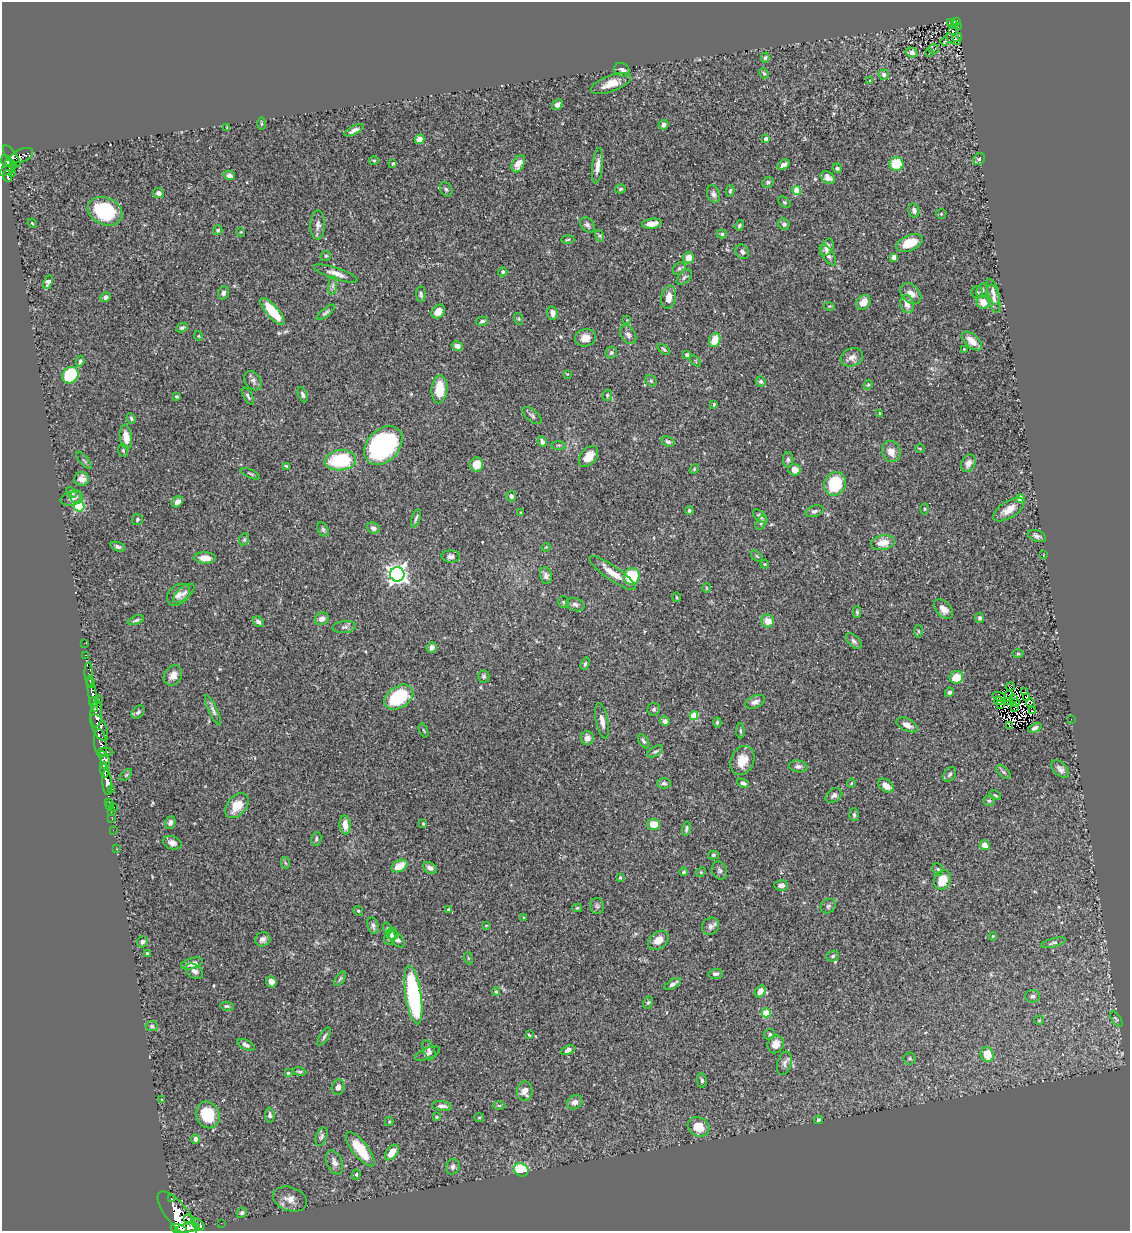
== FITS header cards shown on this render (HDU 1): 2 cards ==
NAXIS1  =                 1128
NAXIS2  =                 1229

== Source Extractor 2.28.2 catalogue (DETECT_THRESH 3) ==
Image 1128 x 1229 px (HDU 1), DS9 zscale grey, 1 PNG px = 1 image px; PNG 1132 x 1233 px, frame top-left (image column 1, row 1229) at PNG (2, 2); each listed source drawn as its Kron ellipse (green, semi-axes under 4 px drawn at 4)
Background 0.551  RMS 0.036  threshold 0.109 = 3 sigma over >= 5 px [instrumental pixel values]
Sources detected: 375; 6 with non-positive FLUX_AUTO (blend fragments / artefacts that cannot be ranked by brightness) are neither listed nor drawn; the other 369 listed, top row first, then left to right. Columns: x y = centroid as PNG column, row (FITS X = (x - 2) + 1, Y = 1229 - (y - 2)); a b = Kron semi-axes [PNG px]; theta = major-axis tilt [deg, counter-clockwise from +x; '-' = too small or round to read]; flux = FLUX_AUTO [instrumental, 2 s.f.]
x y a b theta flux
956 21 4 4 - 57
950 23 3 2 - 2.4
954 25 3 2 - 7.2
958 27 4 2 - 6.2
952 30 3 2 - 6.9
957 37 5 2 - 0.79
953 39 8 3 -32 2.4
944 42 4 2 - 2.1
934 49 5 4 - 40
911 52 6 5 - 9
929 53 3 3 - 15
765 58 5 4 - 4.4
622 70 8 6 -34 7.9
764 74 5 4 - 3.9
884 75 5 5 - 10
870 80 4 3 - 1.8
611 84 21 8 20 32
557 105 6 4 48 9.6
261 124 6 3 -89 3
663 125 5 4 - 9.9
227 127 3 2 - 1.9
354 130 10 4 27 11
420 139 5 4 - 17
766 139 4 3 - 12
22 155 12 6 23 130
12 156 13 5 -53 460
979 159 6 5 - 4.4
374 160 5 3 - 2.4
7 161 6 5 - 240
393 163 3 3 - 2.8
11 164 6 4 -38 180
518 164 9 6 61 24
896 164 7 7 - 83
783 165 7 4 36 9.3
598 166 18 5 83 20
837 168 5 4 - 4.2
7 170 8 3 28 140
12 174 3 2 - 2.3
229 175 6 4 -14 11
8 176 6 3 -85 120
828 178 8 5 -37 16
768 182 6 5 - 4.8
446 189 7 5 -56 5
620 189 5 4 - 3.6
730 191 6 4 79 3.8
797 191 4 4 - 54
158 193 6 5 - 8
713 194 9 6 -71 8
785 202 7 5 -40 3.7
914 210 7 5 -76 8.6
105 211 18 13 -24 140
941 214 5 5 - 3.2
32 223 5 3 - 2.1
652 224 10 5 8 19
784 224 6 5 - 6.1
318 225 14 7 88 13
587 225 9 6 -47 7
739 225 6 4 53 4.2
218 230 5 4 - 4.4
241 232 4 4 - 2.5
722 234 5 4 - 3.8
600 236 6 4 -72 4
568 240 6 3 2 2.7
910 243 14 7 23 53
827 247 9 5 64 12
742 252 8 6 -56 6.2
828 255 12 5 -56 11
326 256 5 4 - 3
894 257 4 4 - 11
689 258 6 5 - 26
679 268 7 5 48 5.4
503 272 5 4 - 5.3
336 273 23 5 -18 18
684 277 9 5 46 6.1
48 282 7 4 64 9.6
333 286 9 4 82 6.9
982 291 7 5 62 6.1
977 292 6 5 - 5.4
993 292 14 5 -73 10
223 293 7 5 74 6.1
421 294 8 4 -86 4.5
911 294 12 8 -44 21
106 297 5 4 - 11
669 297 12 7 80 22
994 299 14 6 -77 12
863 302 8 6 49 29
983 302 7 6 - 30
907 304 9 6 -78 18
829 306 5 3 - 2.6
272 311 17 6 -49 83
326 312 11 4 38 5.3
438 312 7 6 - 20
553 313 7 5 -79 12
519 319 6 4 -72 2.7
627 320 3 3 - 1.6
482 321 6 4 15 5.1
182 328 6 4 25 4.4
628 335 10 7 -57 9.7
199 336 5 3 - 1.9
585 338 11 8 15 21
715 340 7 5 69 42
972 341 12 6 -41 24
457 346 6 4 -14 13
664 349 7 4 -37 4.3
964 349 4 4 - 1.8
611 353 6 5 - 5.1
687 355 4 4 - 9.6
852 357 11 9 21 15
80 361 5 3 - 4.4
695 361 7 2 -46 2
567 374 3 3 - 1.9
70 375 9 7 47 130
253 381 10 7 -57 8.6
651 381 6 5 - 4
761 381 5 5 - 6.3
868 385 5 4 - 2.9
439 389 14 8 85 57
303 395 8 4 -68 5.2
607 395 6 4 72 3.3
176 396 3 3 - 3.4
248 396 10 4 -60 5.2
714 404 3 3 - 3
880 414 3 3 - 3.6
532 415 11 6 -40 6.5
131 418 5 4 - 4.9
126 437 12 6 -82 30
542 442 5 4 - 8.7
668 442 7 5 -22 6.3
383 445 22 16 47 430
558 445 7 3 -1 3.8
920 449 5 3 - 2
123 451 6 5 - 4.3
891 451 11 9 -73 21
589 456 12 7 50 26
84 460 11 3 -49 3.5
340 460 15 10 6 150
788 460 7 5 -90 6.1
968 463 9 6 62 13
476 465 7 6 - 37
286 466 4 2 - 2.9
694 469 5 4 - 2.8
794 470 6 6 - 19
250 474 10 3 -24 3.3
81 479 7 7 - 14
835 484 12 10 58 100
71 492 6 4 -47 5.4
76 496 6 5 - 6.3
511 496 5 5 - 5.7
72 499 11 7 13 11
1020 499 4 4 - 38
177 502 6 5 - 16
79 506 5 5 - 200
925 509 6 4 90 2.9
1009 509 17 8 32 28
689 510 4 4 - 4.4
814 511 9 5 17 6.6
521 512 3 2 - 1.7
760 516 8 5 -43 7
416 518 9 3 70 4.8
137 519 5 5 - 4.4
761 523 8 5 59 5.3
373 528 7 5 -24 8.7
323 529 7 5 -63 5
1037 536 9 5 -22 7.9
244 539 6 5 - 3.8
883 543 12 7 9 37
118 547 8 4 -19 6.5
546 547 4 3 - 1.9
1043 555 3 2 - 1.4
451 556 9 6 -3 8
757 556 7 2 -45 2.3
205 558 11 5 -3 25
765 564 4 4 - 2.3
613 573 28 7 -35 36
397 574 7 7 - 1300
546 576 8 6 -79 10
632 576 8 7 - 110
706 588 5 3 - 2.2
184 593 13 6 40 10
178 595 13 9 40 15
677 597 4 2 - 2.4
564 602 6 5 - 3.9
575 605 9 6 -20 8.5
943 609 11 7 -45 21
857 612 6 4 -89 3.8
980 618 5 4 - 5.8
322 619 7 6 - 13
136 620 8 4 18 4.7
768 621 6 6 - 22
258 622 6 4 -37 8
344 627 11 6 6 7.7
918 631 6 4 -87 3.7
854 641 10 5 -43 6.8
84 643 3 2 - 4.1
432 647 5 5 - 12
1018 654 5 3 - 2.5
85 655 3 2 - 9.9
585 664 6 4 69 3.8
89 674 12 4 -87 75
173 675 11 8 57 16
484 676 6 6 - 4.3
956 677 7 6 - 47
90 682 6 3 -83 120
1010 687 4 3 - 6.2
950 692 5 4 - 6.1
1025 692 3 2 - 2.5
93 694 18 4 -80 670
1008 696 6 2 67 3.5
399 697 16 10 33 140
999 697 7 3 -16 2.1
1014 698 4 2 - 1.9
1027 698 3 3 - 3.4
99 699 2 2 - 6.3
999 701 4 2 - 1.5
1007 701 2 2 - 1.4
93 702 5 3 - 320
755 702 10 6 22 11
1016 702 3 2 - 2.1
1031 703 5 3 - 4.8
1000 704 2 2 - 1.8
1014 708 3 2 - 2.2
654 709 6 6 - 5.5
213 710 16 4 -65 8.8
1032 710 2 2 - 0.78
138 712 8 5 45 6
96 714 13 6 88 1100
694 716 4 4 - 74
1071 719 2 2 - 24
602 721 18 6 -79 14
665 721 5 4 - 9.3
717 722 5 3 - 3.9
907 725 11 6 -25 17
1009 726 3 2 - 2.1
99 727 14 7 -64 310
1035 728 7 4 23 8.3
424 730 7 2 -68 2.3
740 731 7 4 -89 3.6
587 738 7 6 - 12
644 741 8 4 -57 5.7
100 744 14 6 -83 510
655 751 9 4 32 5.4
105 752 8 3 0 210
105 758 8 4 -57 250
742 761 15 11 66 38
104 766 4 3 - 240
798 766 9 6 -8 7.9
1060 769 10 6 -44 9.9
105 770 7 3 -87 410
1004 772 8 5 -45 4.9
950 774 8 5 55 5.6
126 775 7 4 45 4.3
107 782 13 5 -86 860
664 783 7 5 0 5.3
743 783 6 4 -20 5.7
851 783 4 3 - 2.3
886 786 9 5 -37 19
112 789 3 2 - 5.2
834 795 9 6 33 8.1
995 795 6 3 -35 2.9
989 801 5 5 - 3.1
109 802 2 2 - 5.8
110 806 3 2 - 4.4
237 806 14 9 48 40
114 807 3 2 - 29
111 812 2 2 - 8.3
854 815 6 5 - 5.2
112 819 3 2 - 5.3
170 822 6 5 - 8.2
423 824 4 3 - 2.1
654 824 6 5 - 33
345 825 9 5 -85 25
686 829 7 3 78 5.3
113 830 2 2 - 6.1
316 839 7 5 81 4.7
172 843 9 6 -16 12
985 845 5 5 - 25
116 849 2 2 - 6.5
713 855 5 4 - 3.7
285 863 6 4 -85 3.2
399 866 8 5 29 41
430 868 7 5 -31 8.9
719 870 9 7 -66 6.8
938 870 6 5 - 4.7
683 872 4 4 - 4.4
701 872 5 4 - 2.8
620 877 3 2 - 2.5
942 880 10 8 68 55
781 885 7 5 -3 8.8
597 906 8 7 - 6.3
828 906 8 6 36 6.5
577 908 5 4 - 3.1
449 910 3 3 - 5.1
358 911 5 4 - 3.5
524 918 4 3 - 3
373 925 8 5 -71 7.6
486 925 3 2 - 1.7
710 926 9 8 - 10
387 928 6 3 -71 2.9
392 934 6 5 - 7.8
993 936 4 3 - 1.8
390 938 7 5 77 8.9
263 939 7 7 - 9.5
397 939 10 5 -50 12
658 940 11 8 38 22
142 942 5 5 - 7.8
1053 943 13 3 14 5.3
147 953 4 4 - 3.2
833 956 6 5 - 5.1
468 958 6 4 -72 2.5
192 963 11 5 16 17
194 971 10 6 -35 11
715 974 7 5 1 7.6
340 979 8 4 54 4.1
271 982 6 5 - 12
673 984 9 4 31 9.5
760 991 6 5 - 16
496 992 4 4 - 2.7
413 995 29 8 -81 360
1033 996 7 6 - 8.7
648 1002 6 4 62 3.6
227 1006 7 4 -7 4.8
766 1013 4 4 - 86
1116 1019 9 4 -56 4.3
1039 1020 5 4 - 2.9
152 1026 6 5 - 4.3
770 1034 6 5 - 3.8
529 1035 4 2 - 2.4
324 1036 10 4 57 5.2
776 1044 9 7 64 22
246 1045 9 4 -27 7.6
429 1050 10 5 -65 8
568 1050 7 4 25 9.9
427 1054 13 6 22 8.9
987 1055 7 6 - 39
910 1059 6 6 - 4
784 1063 12 7 76 9.7
299 1072 7 3 -10 3.5
288 1073 4 4 - 4.1
702 1080 7 5 -81 4.7
338 1087 8 6 72 10
525 1091 9 8 - 21
161 1099 3 3 - 3.1
575 1102 8 6 31 10
499 1105 6 4 -1 3.8
442 1106 10 5 -8 10
208 1115 14 11 -70 68
270 1115 7 4 -85 5.5
436 1117 3 3 - 3
479 1118 5 3 - 2.3
818 1120 4 4 - 4.2
389 1122 4 4 - 2.6
699 1127 11 9 -28 44
321 1137 9 5 69 5.6
195 1139 4 4 - 8.3
360 1149 21 7 -52 75
392 1152 9 5 51 35
334 1162 12 7 -67 13
453 1167 8 6 65 7.7
521 1170 7 6 - 110
356 1174 5 4 - 3.5
171 1199 3 3 - 47
290 1199 17 12 -18 24
242 1213 5 5 - 5.5
177 1214 28 11 -50 3800
188 1219 3 3 - 200
221 1223 2 2 - 6.9
198 1225 7 4 -39 260
188 1228 12 4 8 1100
179 1229 8 4 -13 1000
At the frame edge (FLAGS 8, measured only in part): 1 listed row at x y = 179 1229
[6 non-positive-flux detections neither listed nor drawn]